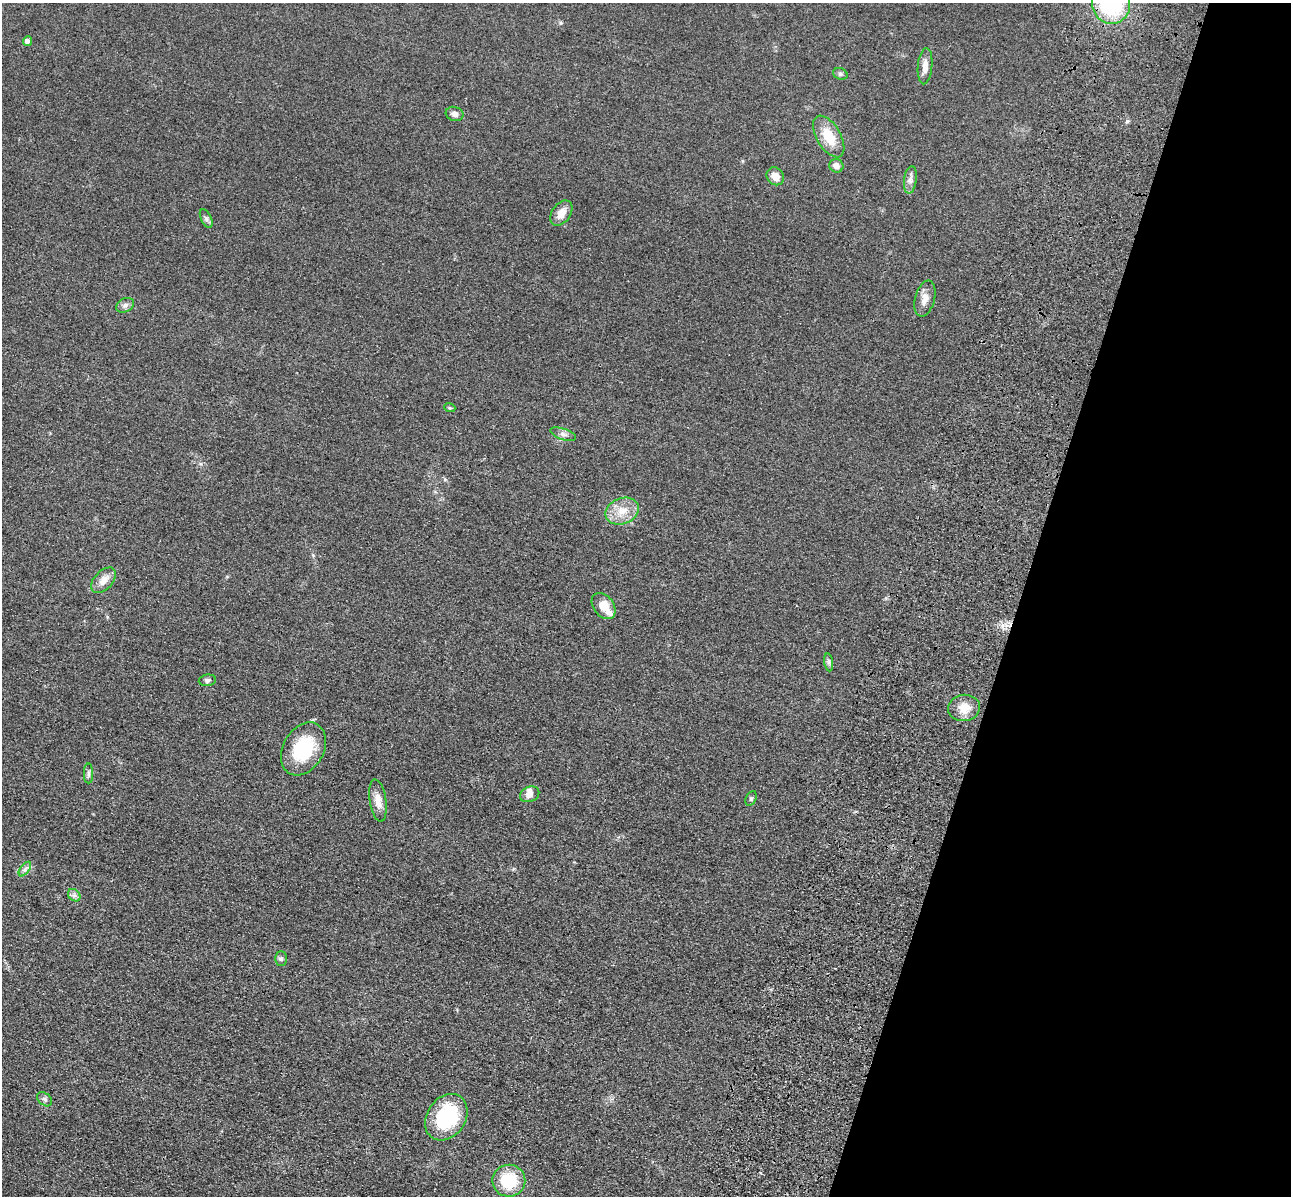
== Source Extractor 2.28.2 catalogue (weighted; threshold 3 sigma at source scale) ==
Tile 8 of 4 x 4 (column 4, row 2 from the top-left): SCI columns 4040-5328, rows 2786-3979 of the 5350 x 5365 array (HDU 1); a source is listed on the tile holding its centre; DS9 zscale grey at full resolution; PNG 1293 x 1198 px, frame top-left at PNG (2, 3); each listed source drawn as its Kron ellipse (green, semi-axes under 4 px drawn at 4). Shown black and unused: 21% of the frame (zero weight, under 3 of 4 exposures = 9% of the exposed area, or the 3 px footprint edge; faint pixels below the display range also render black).
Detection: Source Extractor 2.28.2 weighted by HDU 2 'WHT'; one run over the whole footprint, this tile lists its part. Background 0.0477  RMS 0.0085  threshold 0.0383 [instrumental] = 3 sigma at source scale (4.5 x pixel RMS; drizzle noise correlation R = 1.50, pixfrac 1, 0.05/0.05 arcsec/px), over >= 5 px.
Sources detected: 34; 2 inside a brighter listed object's ellipse — not listed separately; the other 32 listed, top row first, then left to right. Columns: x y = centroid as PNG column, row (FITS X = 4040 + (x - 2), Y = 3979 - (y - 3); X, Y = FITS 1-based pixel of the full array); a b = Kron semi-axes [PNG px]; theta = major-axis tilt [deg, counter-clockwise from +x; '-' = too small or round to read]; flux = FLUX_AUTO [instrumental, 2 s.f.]
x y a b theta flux
1111 4 20 19 - 79
27 41 5 4 - 3.5
925 66 18 7 85 6.5
840 74 7 5 -21 1.6
455 114 9 7 -19 3.6
829 137 23 12 -60 19
836 166 7 6 - 4.5
775 176 9 8 - 8
910 180 14 6 82 3.9
561 213 14 9 55 8.7
206 218 10 5 -64 2.2
925 299 18 10 75 7.3
125 305 9 6 29 3
450 408 5 3 - 0.91
563 434 13 5 -18 3.4
622 511 17 12 22 13
104 580 15 9 47 7.4
604 606 14 10 -53 13
829 662 9 4 -82 2
207 680 9 5 6 2.4
964 708 16 13 8 11
303 749 28 20 61 46
88 773 10 4 -90 2.3
530 794 10 7 24 5.5
751 798 8 5 64 1.4
378 801 21 8 -81 8.3
25 869 8 4 54 2.2
74 895 7 5 -44 2.5
281 958 7 6 - 1.9
45 1099 8 6 -41 2.1
446 1117 25 19 55 61
509 1181 16 16 - 33
Isophote crosses this tile's border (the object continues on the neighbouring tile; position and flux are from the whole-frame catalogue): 1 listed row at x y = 1111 4
Unlisted compact peaks at least as high as the median listed source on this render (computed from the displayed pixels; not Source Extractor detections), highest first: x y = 1127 121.